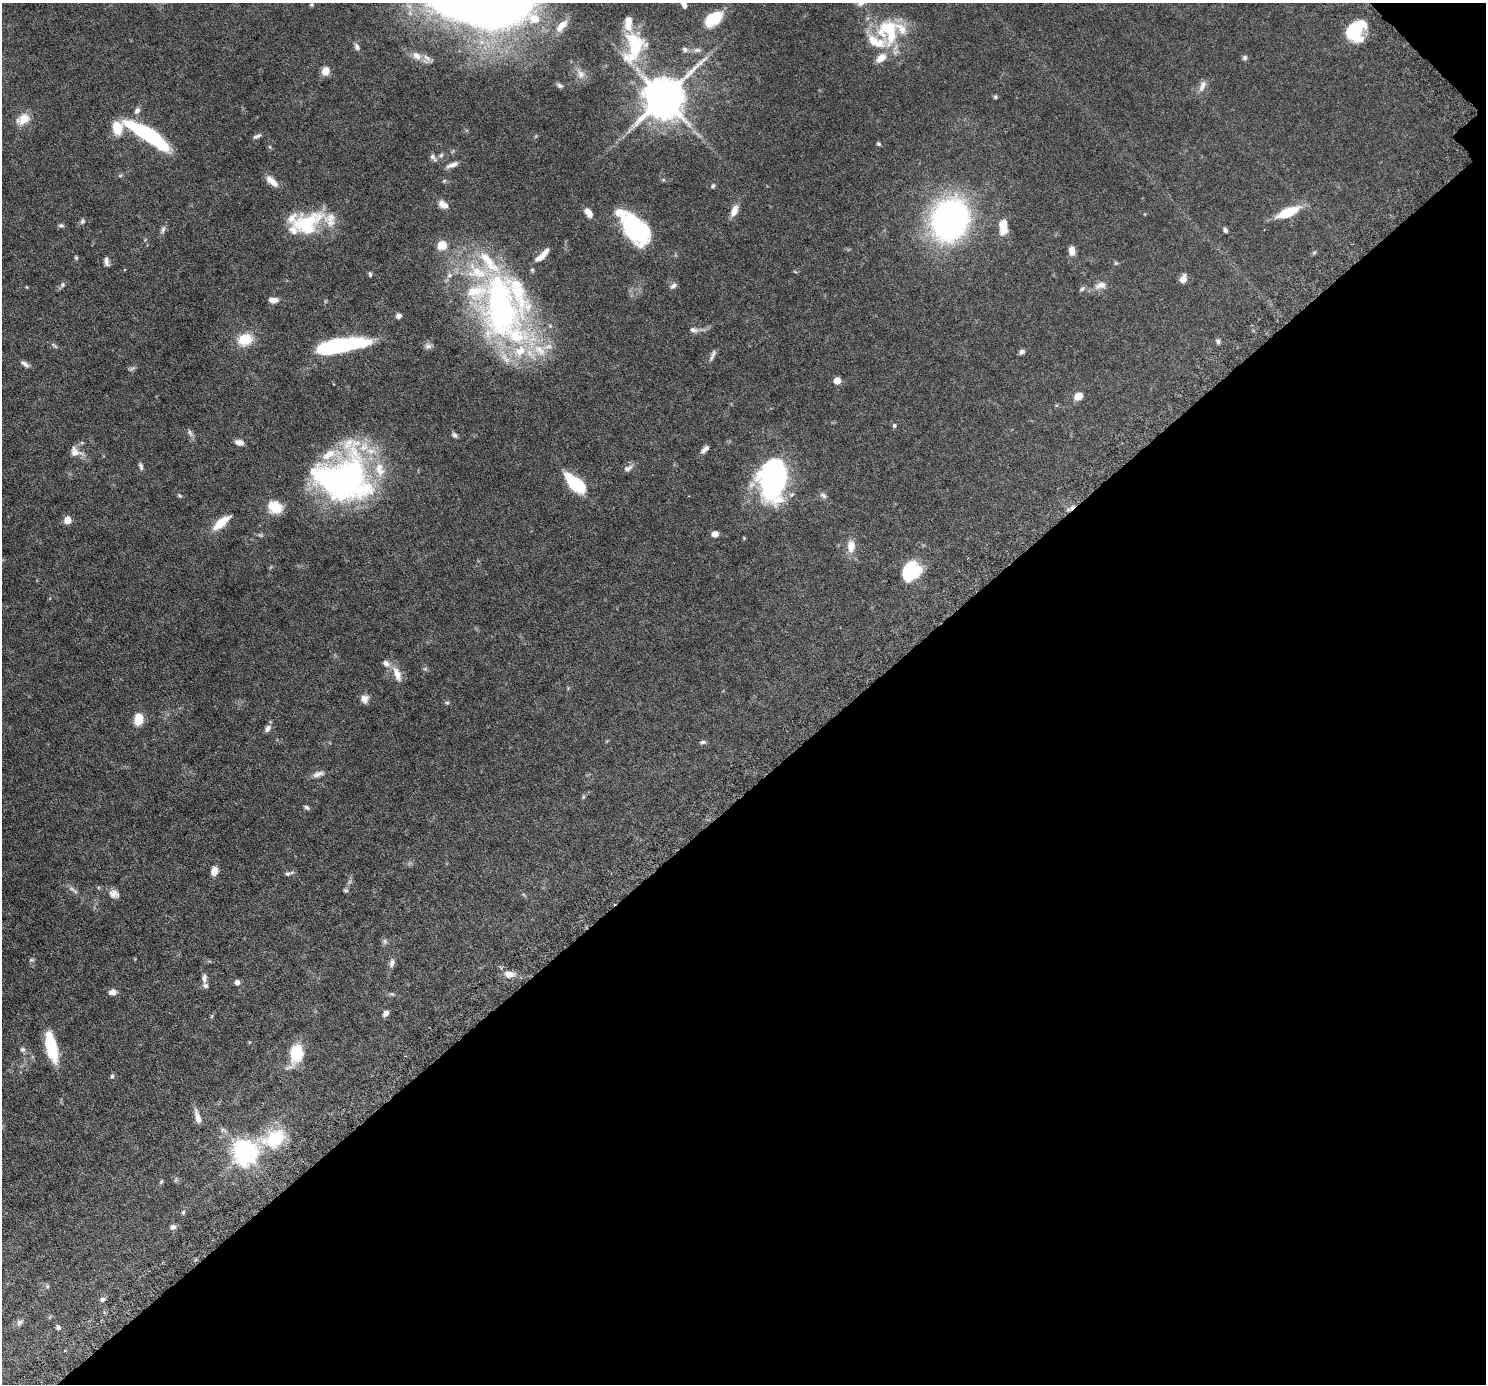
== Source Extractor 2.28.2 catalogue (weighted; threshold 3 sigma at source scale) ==
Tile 12 of 4 x 4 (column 4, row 3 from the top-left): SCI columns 4523-6006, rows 1727-3108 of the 6076 x 6075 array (HDU 1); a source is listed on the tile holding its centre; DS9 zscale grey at full resolution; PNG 1488 x 1386 px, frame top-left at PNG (2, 3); no overlay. Shown black and unused: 43% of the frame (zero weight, under 6 of 12 exposures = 4% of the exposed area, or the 3 px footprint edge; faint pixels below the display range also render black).
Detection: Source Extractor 2.28.2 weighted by HDU 2 'WHT'; one run over the whole footprint, this tile lists its part. Background 0.0542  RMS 0.0019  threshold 0.00759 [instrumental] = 3 sigma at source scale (4.09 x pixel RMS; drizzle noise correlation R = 1.36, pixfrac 0.8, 0.05/0.05 arcsec/px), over >= 5 px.
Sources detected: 160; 3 too faint to see at this stretch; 3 inside a brighter object's white glare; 1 cosmic-ray / hot-pixel residue — not listed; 25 inside a brighter listed object's ellipse — not listed separately; the other 128 listed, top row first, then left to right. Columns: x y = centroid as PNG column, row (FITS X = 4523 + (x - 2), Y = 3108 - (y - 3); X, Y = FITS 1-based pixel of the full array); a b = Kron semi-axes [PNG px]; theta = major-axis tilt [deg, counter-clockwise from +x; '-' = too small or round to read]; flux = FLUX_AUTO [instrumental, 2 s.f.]
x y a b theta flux
312 4 5 5 - 0.21
684 5 9 5 -60 0.67
714 18 23 13 36 4.9
562 26 17 8 47 1.8
628 26 16 11 -59 1.8
888 30 35 27 -73 10
1351 32 14 9 90 5
1361 39 17 11 3 1.6
357 47 9 6 -67 0.59
636 47 47 19 56 7.4
685 50 7 7 - 0.54
697 50 11 6 0 0.68
417 56 14 10 -38 1.3
1245 58 6 6 - 0.33
325 71 10 8 77 1.3
581 74 14 9 -61 1.1
560 85 9 6 -24 0.41
1202 86 17 7 66 0.91
995 97 5 5 - 0.25
664 98 13 11 45 600
137 111 9 6 54 0.62
23 119 16 11 30 2.2
117 128 15 10 -75 3.3
147 135 45 10 -33 19
257 136 12 5 28 0.43
879 144 6 4 -32 0.23
441 155 8 5 62 0.36
433 157 12 6 -51 0.57
453 165 17 6 19 0.9
272 181 16 7 -41 1.6
713 186 6 5 - 0.29
443 204 13 8 -32 1.1
734 211 15 8 65 1.4
588 212 12 7 -55 1.3
1288 212 23 8 22 5.4
950 219 28 23 67 63
82 221 8 6 82 0.38
307 223 39 24 24 9.8
632 224 40 19 -53 16
1003 224 11 10 - 1.8
61 225 7 5 -1 0.3
163 229 12 5 77 0.54
1225 230 6 5 - 0.41
442 245 11 9 14 2.2
1072 251 10 7 -85 1.2
1314 252 7 4 44 0.22
542 255 23 7 44 1.7
76 258 5 4 - 0.21
106 262 11 5 -79 0.61
1116 263 5 5 - 0.22
370 274 7 4 -74 0.29
450 275 8 6 2 0.53
1183 279 9 7 69 1.2
63 285 6 6 - 0.34
1100 285 17 10 16 1.3
674 286 10 6 34 0.53
1082 289 8 5 37 0.36
273 300 10 5 0 1
501 306 91 49 -81 53
399 316 6 5 - 0.58
693 330 12 7 -13 0.66
245 339 20 15 19 3.5
1218 341 7 5 -71 0.39
54 345 11 4 -38 0.31
341 345 43 11 10 21
428 346 10 7 -11 0.59
1022 352 6 5 - 0.49
712 355 18 5 66 0.6
25 364 12 5 -33 0.6
837 381 5 5 - 2.2
1078 396 8 7 - 1.7
894 426 6 4 77 0.26
454 435 8 6 -53 0.4
239 442 10 6 -16 0.82
705 449 12 5 45 0.72
75 452 18 12 -23 1.4
141 466 10 5 -71 0.42
628 468 15 7 24 0.71
341 478 71 50 -2 43
773 480 36 22 77 41
576 484 22 10 -42 9.3
180 495 6 4 -35 0.23
823 495 10 6 -33 0.48
275 507 16 13 -27 3.6
68 520 7 7 - 1.5
221 523 19 7 40 3.9
715 534 7 6 - 0.85
744 538 4 4 - 0.15
851 546 15 9 86 1.9
911 571 21 17 46 7.7
425 669 6 5 - 0.28
397 674 22 9 -68 1.8
364 699 9 9 - 1.1
447 703 5 5 - 0.23
138 719 12 9 79 2.7
268 728 10 6 54 0.63
703 742 8 5 1 0.34
318 774 15 7 19 0.8
583 797 6 4 71 0.22
307 807 9 4 -28 0.35
214 871 9 6 77 1.4
287 874 8 5 10 0.36
72 889 11 4 -33 0.49
346 890 7 3 -9 0.24
114 894 13 10 -27 1.1
385 941 8 6 -56 0.38
31 960 6 6 - 0.28
392 963 12 7 76 0.65
509 974 13 9 -9 1.4
204 978 13 6 85 0.67
237 982 6 5 - 0.71
113 992 10 7 7 0.8
385 1013 7 5 50 0.68
212 1016 6 4 70 0.19
51 1047 26 9 -77 8.4
23 1050 7 6 - 0.43
296 1054 23 13 73 5.3
112 1076 6 5 - 0.29
198 1117 20 7 -74 1.1
275 1138 31 22 25 7.4
245 1152 9 8 - 120
161 1182 7 4 63 0.21
183 1212 5 4 - 0.21
173 1227 7 6 - 0.58
47 1286 6 4 -18 0.24
102 1299 7 6 - 0.42
20 1322 10 7 39 0.55
58 1327 7 5 -45 0.39
Isophote crosses this tile's border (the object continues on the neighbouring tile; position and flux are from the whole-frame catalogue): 1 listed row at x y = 684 5